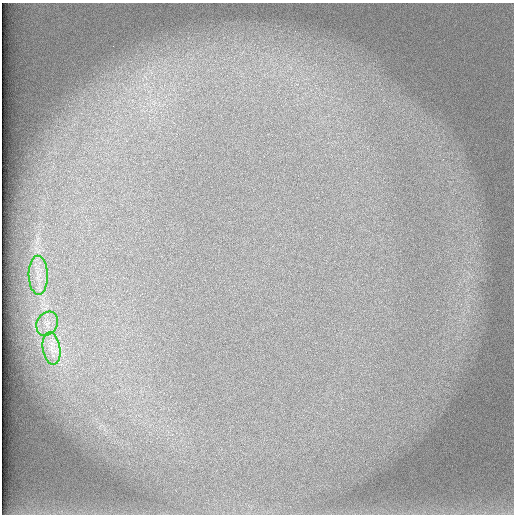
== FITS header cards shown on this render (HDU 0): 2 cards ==
NAXIS1  =                  512 /
NAXIS2  =                  512 /

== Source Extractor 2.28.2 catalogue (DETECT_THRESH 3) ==
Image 512 x 512 px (HDU 0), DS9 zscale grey, 1 PNG px = 1 image px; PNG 516 x 516 px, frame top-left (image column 1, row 512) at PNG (2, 3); each listed source drawn as its Kron ellipse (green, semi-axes under 4 px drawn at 4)
Background 101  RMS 3.2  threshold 9.45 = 3 sigma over >= 5 px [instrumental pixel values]
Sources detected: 3; all 3 listed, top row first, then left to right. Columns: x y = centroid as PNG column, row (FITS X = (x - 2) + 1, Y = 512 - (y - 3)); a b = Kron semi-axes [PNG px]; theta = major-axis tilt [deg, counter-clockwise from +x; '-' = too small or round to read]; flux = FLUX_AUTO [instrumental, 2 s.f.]
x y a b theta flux
38 275 19 9 -88 2900
47 324 12 10 61 1900
52 349 16 8 -80 2700